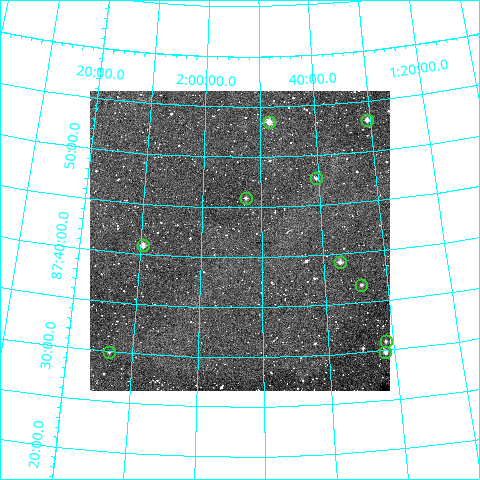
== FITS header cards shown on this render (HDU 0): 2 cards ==
NAXIS1  =                  300
NAXIS2  =                  300

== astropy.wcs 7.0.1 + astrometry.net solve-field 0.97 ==
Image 300 x 300 px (HDU 0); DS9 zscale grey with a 90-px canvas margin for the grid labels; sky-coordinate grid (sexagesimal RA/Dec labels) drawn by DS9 from the SOLVED WCS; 10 Tycho-2 reference stars matched to detected sources circled (green)
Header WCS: RA---TAN/DEC--TAN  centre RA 01:53:36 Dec +87:42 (28.40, +87.69 deg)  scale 6 arcsec/px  FOV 30.0' x 30.0'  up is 0 deg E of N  parity normal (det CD < 0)
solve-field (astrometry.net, Tycho-2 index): VERIFIED the header's WCS against the Tycho-2 star catalogue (verified at 2 index scales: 9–10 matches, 0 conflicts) and refined it, rather than solving blind
Solved WCS: RA---TAN-SIP/DEC--TAN-SIP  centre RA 01:53:37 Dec +87:42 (28.40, +87.69 deg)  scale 6 arcsec/px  FOV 30.0' x 30.0'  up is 0 deg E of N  parity normal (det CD < 0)
The solver's refit moves the header's centre by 0.87 arcsec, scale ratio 1.001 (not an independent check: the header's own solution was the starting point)
Tycho-2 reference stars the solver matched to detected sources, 10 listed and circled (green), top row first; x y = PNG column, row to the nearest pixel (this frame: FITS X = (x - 90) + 1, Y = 300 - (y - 91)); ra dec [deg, ICRS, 3 dp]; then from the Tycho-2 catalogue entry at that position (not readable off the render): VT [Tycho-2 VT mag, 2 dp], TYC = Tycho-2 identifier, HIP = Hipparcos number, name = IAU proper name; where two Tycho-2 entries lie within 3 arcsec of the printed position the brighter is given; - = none
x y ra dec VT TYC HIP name
367 120 22.644 +87.886 10.16 4623-297-1 - -
269 122 27.082 +87.891 9.77 4623-1208-1 8397 -
316 178 25.101 +87.795 11.79 4623-221-1 - -
246 198 28.138 +87.766 11.41 4623-37-1 - -
143 245 32.404 +87.681 10.52 4624-195-1 - -
340 262 24.310 +87.653 10.71 4623-5-1 - -
361 285 23.529 +87.612 11.37 4623-257-1 - -
386 341 22.782 +87.515 12.04 4623-177-1 - -
109 352 33.397 +87.499 12.40 4624-51-1 - -
385 352 22.845 +87.498 11.17 4623-199-1 - -